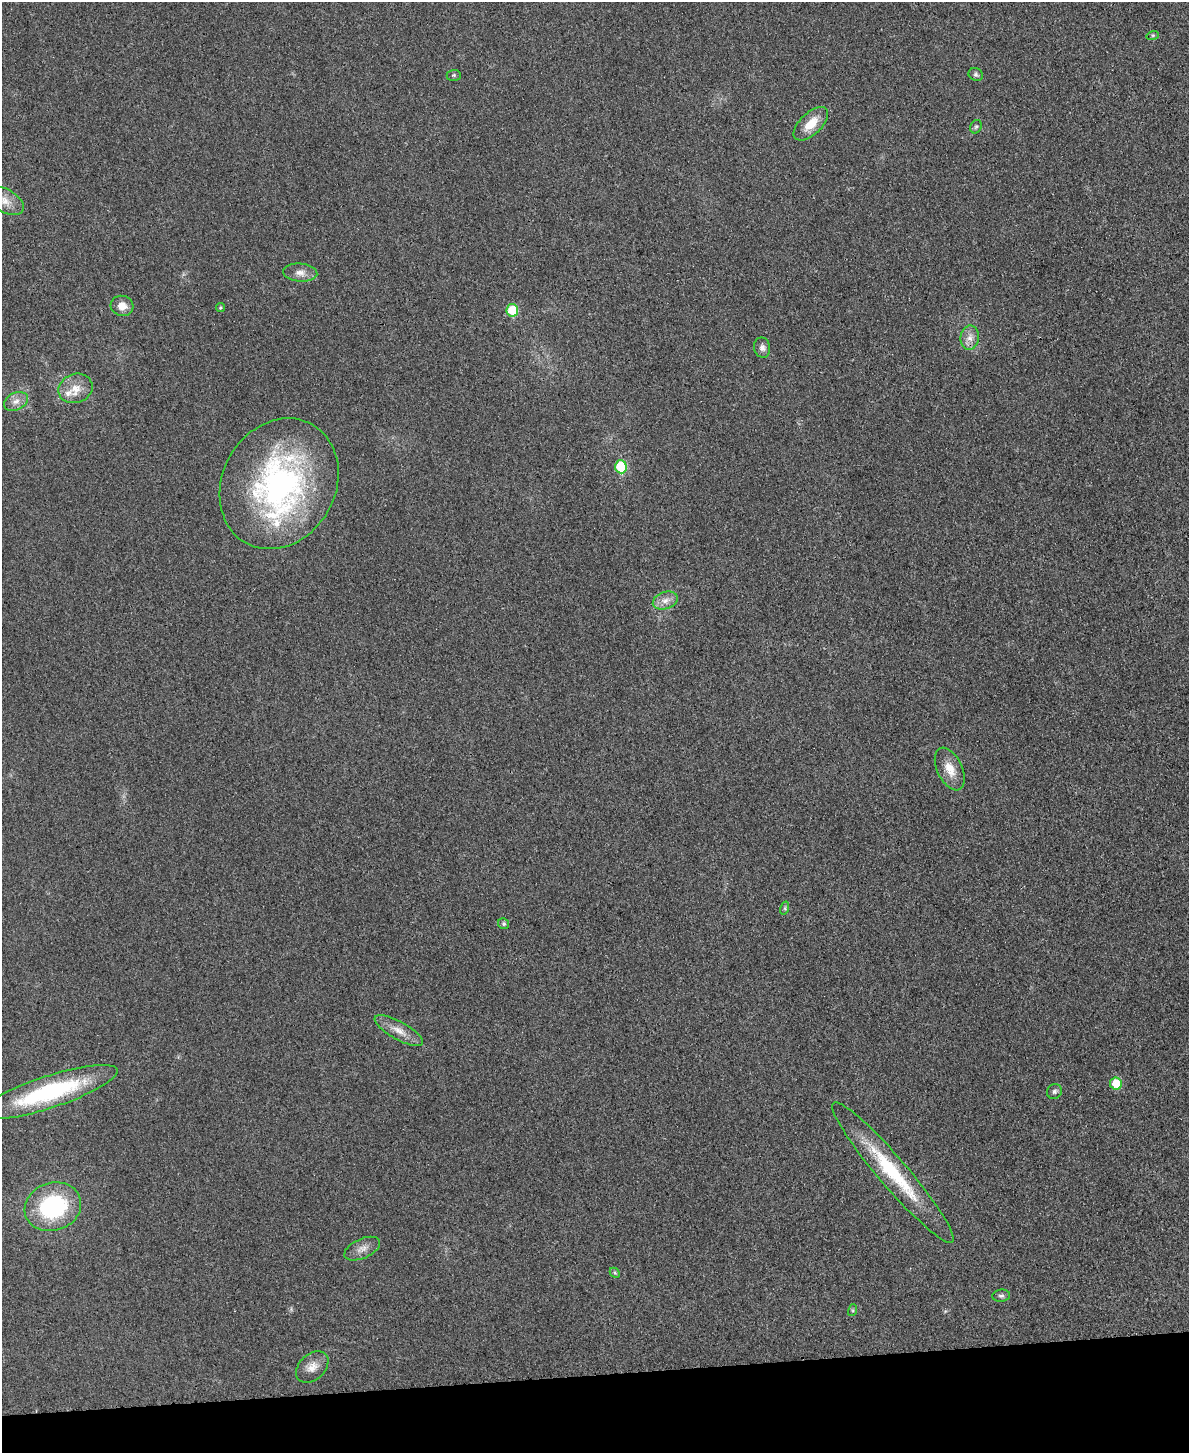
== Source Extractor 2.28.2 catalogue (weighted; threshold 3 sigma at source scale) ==
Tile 10 of 4 x 3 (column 2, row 3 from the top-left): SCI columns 1203-2389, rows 265-1715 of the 4778 x 4763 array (HDU 1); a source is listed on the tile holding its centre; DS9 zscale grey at full resolution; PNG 1191 x 1455 px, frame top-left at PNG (2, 2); each listed source drawn as its Kron ellipse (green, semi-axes under 4 px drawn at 4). Shown black and unused: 5% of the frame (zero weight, under 3 of 4 exposures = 2% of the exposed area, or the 3 px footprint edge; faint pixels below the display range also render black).
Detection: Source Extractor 2.28.2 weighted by HDU 2 'WHT'; one run over the whole footprint, this tile lists its part. Background 0.0706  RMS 0.007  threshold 0.0317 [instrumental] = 3 sigma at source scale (4.5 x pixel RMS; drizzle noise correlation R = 1.50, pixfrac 1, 0.05/0.05 arcsec/px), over >= 5 px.
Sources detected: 34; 3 inside a brighter listed object's ellipse — not listed separately; the other 31 listed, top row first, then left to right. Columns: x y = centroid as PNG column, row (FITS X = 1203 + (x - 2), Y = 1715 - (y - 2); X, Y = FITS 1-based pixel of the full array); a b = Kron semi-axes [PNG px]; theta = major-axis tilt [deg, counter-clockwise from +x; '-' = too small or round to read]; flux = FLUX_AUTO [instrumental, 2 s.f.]
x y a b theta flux
1153 35 6 4 18 0.86
454 75 7 5 0 1.2
976 75 7 6 - 1.7
811 124 21 11 43 12
976 127 7 5 66 1.5
5 201 20 11 -28 10
300 273 17 9 -5 5.6
122 306 11 10 - 6.9
220 307 4 4 - 0.84
512 310 6 6 - 27
970 338 12 9 83 5.5
762 348 10 8 -79 3.4
75 388 17 14 20 10
16 401 13 8 26 4.9
621 467 7 6 - 36
279 484 68 56 60 200
665 600 13 8 18 5.2
950 769 23 12 -64 11
785 908 7 4 73 1.2
504 924 6 5 - 1.5
399 1031 27 9 -29 8.6
1116 1083 6 6 - 16
1054 1091 8 7 - 2
50 1092 71 16 18 86
893 1172 91 14 -49 55
53 1207 29 24 19 78
362 1249 19 9 24 5.9
615 1273 6 4 -44 1
1001 1296 9 6 6 1.8
853 1310 6 4 72 0.91
312 1367 18 12 43 7.8
Isophote crosses this tile's border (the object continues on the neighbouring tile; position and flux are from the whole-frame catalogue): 1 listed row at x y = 5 201